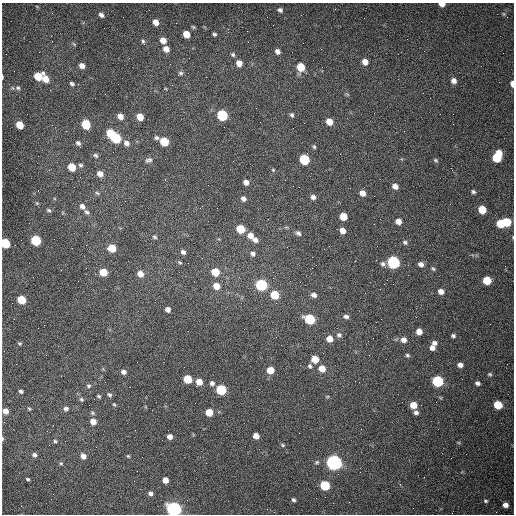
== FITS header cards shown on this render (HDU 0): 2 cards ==
NAXIS1  =                  512 /fastest changing axis
NAXIS2  =                  512 /next to fastest changing axis

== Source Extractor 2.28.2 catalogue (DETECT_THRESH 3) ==
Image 512 x 512 px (HDU 0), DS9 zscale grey, 1 PNG px = 1 image px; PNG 516 x 516 px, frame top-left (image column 1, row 512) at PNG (2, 3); no overlay
Background 1490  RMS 23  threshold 67.6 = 3 sigma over >= 5 px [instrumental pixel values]
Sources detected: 164; all 164 listed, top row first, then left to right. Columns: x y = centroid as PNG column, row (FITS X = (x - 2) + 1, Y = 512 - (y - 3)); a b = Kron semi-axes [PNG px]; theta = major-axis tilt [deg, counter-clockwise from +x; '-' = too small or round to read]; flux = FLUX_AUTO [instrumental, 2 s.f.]
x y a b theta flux
442 4 5 4 - 11000
280 10 5 5 - 3900
504 14 6 4 -89 1800
101 15 7 5 -20 5500
156 22 6 5 - 12000
193 27 5 4 - 2000
186 34 6 5 - 22000
214 34 4 4 - 2700
51 36 3 2 - 1500
163 40 6 5 - 14000
143 42 8 4 -77 3100
74 44 6 4 -45 1800
166 49 7 6 - 11000
277 51 6 5 - 6100
233 55 6 6 - 2800
365 62 6 5 - 12000
239 63 7 6 - 13000
82 66 5 5 - 8600
301 67 6 6 - 41000
180 73 9 5 28 3500
38 76 7 6 - 35000
2 77 5 2 - 1900
46 79 7 6 - 16000
454 81 7 6 - 7200
512 83 5 3 - 10000
72 84 5 4 - 3100
18 88 6 5 - 2800
105 94 2 2 - 760
347 94 7 4 -37 2200
222 115 6 6 - 150000
292 115 7 5 -60 3400
120 116 6 5 - 11000
140 117 6 5 - 22000
329 122 6 5 - 20000
86 124 6 6 - 66000
20 125 6 5 - 31000
293 128 2 2 - 690
404 131 2 2 - 650
110 133 6 5 - 44000
115 138 7 6 - 110000
157 138 6 5 - 3400
164 141 6 5 - 50000
78 143 7 6 - 4600
126 143 7 6 - 7200
314 147 6 4 -73 2500
95 155 8 6 -28 3800
497 157 9 6 67 69000
304 159 6 6 - 110000
149 160 10 7 13 4700
435 160 6 5 - 2400
80 165 6 6 - 3300
72 167 6 5 - 33000
273 170 4 4 - 1500
100 174 7 6 - 10000
246 182 5 5 - 8100
395 186 6 5 - 9200
299 187 2 2 - 920
473 192 5 4 - 3000
97 193 8 5 -27 2800
362 193 6 5 - 11000
313 197 6 5 - 5500
243 199 6 5 - 5400
37 203 5 4 - 1700
82 206 8 6 -52 6600
49 210 6 4 -36 2700
482 210 6 5 - 38000
87 212 8 5 -32 4400
343 216 6 5 - 25000
398 221 6 5 - 11000
507 222 6 6 - 51000
501 223 6 5 - 42000
240 229 6 5 - 43000
343 231 6 5 - 11000
298 233 7 6 - 4300
250 235 8 6 -48 12000
155 237 7 5 -32 2700
513 237 5 3 - 1200
36 240 6 5 - 99000
255 240 7 6 - 5800
405 242 7 5 -21 3400
5 243 6 5 - 83000
112 248 6 5 - 38000
183 252 5 5 - 4600
253 254 7 6 - 4600
180 262 6 4 -33 2000
393 262 6 6 - 280000
383 264 7 6 - 3900
421 264 6 5 - 6200
312 268 2 2 - 780
433 269 6 4 -61 2300
103 272 6 5 - 32000
215 272 6 5 - 41000
140 274 7 6 - 12000
487 280 6 5 - 43000
261 285 6 6 - 200000
216 286 6 6 - 17000
441 291 6 5 - 8700
275 295 6 6 - 51000
314 295 6 5 - 6300
21 300 6 5 - 54000
168 309 5 4 - 7000
346 317 7 5 -5 4700
310 319 7 6 - 110000
381 319 2 2 - 780
419 331 5 5 - 11000
339 335 8 7 - 4600
453 336 5 4 - 2900
330 339 6 6 - 15000
404 340 7 6 - 8200
20 343 5 4 - 2200
434 343 6 5 - 4900
432 348 5 5 - 7300
407 355 6 4 -32 2500
315 359 6 5 - 26000
460 365 5 4 - 6800
310 366 7 6 - 3600
322 368 7 6 - 17000
270 370 6 6 - 22000
123 372 5 5 - 6300
490 374 6 5 - 2400
188 379 6 5 - 49000
437 381 6 6 - 170000
199 382 5 5 - 17000
212 383 6 5 - 4600
478 383 5 4 - 4000
89 386 6 5 - 2600
221 390 6 6 - 99000
21 391 4 3 - 3400
109 395 6 5 - 3100
98 396 4 3 - 2200
327 396 6 4 2 1800
81 399 6 5 - 2900
114 404 6 4 -62 1900
413 405 6 5 - 21000
498 405 6 5 - 50000
29 409 6 4 -61 1900
66 409 7 6 - 4300
5 411 5 5 - 10000
209 412 6 5 - 28000
92 413 6 5 - 2200
416 413 5 5 - 4600
189 421 2 2 - 630
93 422 6 5 - 13000
256 436 5 5 - 13000
170 437 5 5 - 8400
2 439 5 3 - 1800
55 441 5 5 - 2400
283 445 7 4 -28 2300
34 455 6 5 - 4400
83 456 7 6 - 8800
128 456 4 4 - 1600
317 462 7 6 - 3100
61 463 5 4 - 2200
334 463 6 6 - 720000
28 479 4 3 - 2100
165 480 5 5 - 13000
400 484 4 3 - 1300
325 485 6 5 - 91000
150 493 5 4 - 4600
316 498 2 2 - 3600
293 500 4 4 - 3100
486 501 6 5 - 2700
505 505 6 5 - 8900
174 509 7 6 - 580000
At the frame edge (FLAGS 8, measured only in part): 7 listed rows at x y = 442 4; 2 77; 512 83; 513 237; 5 243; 2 439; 174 509